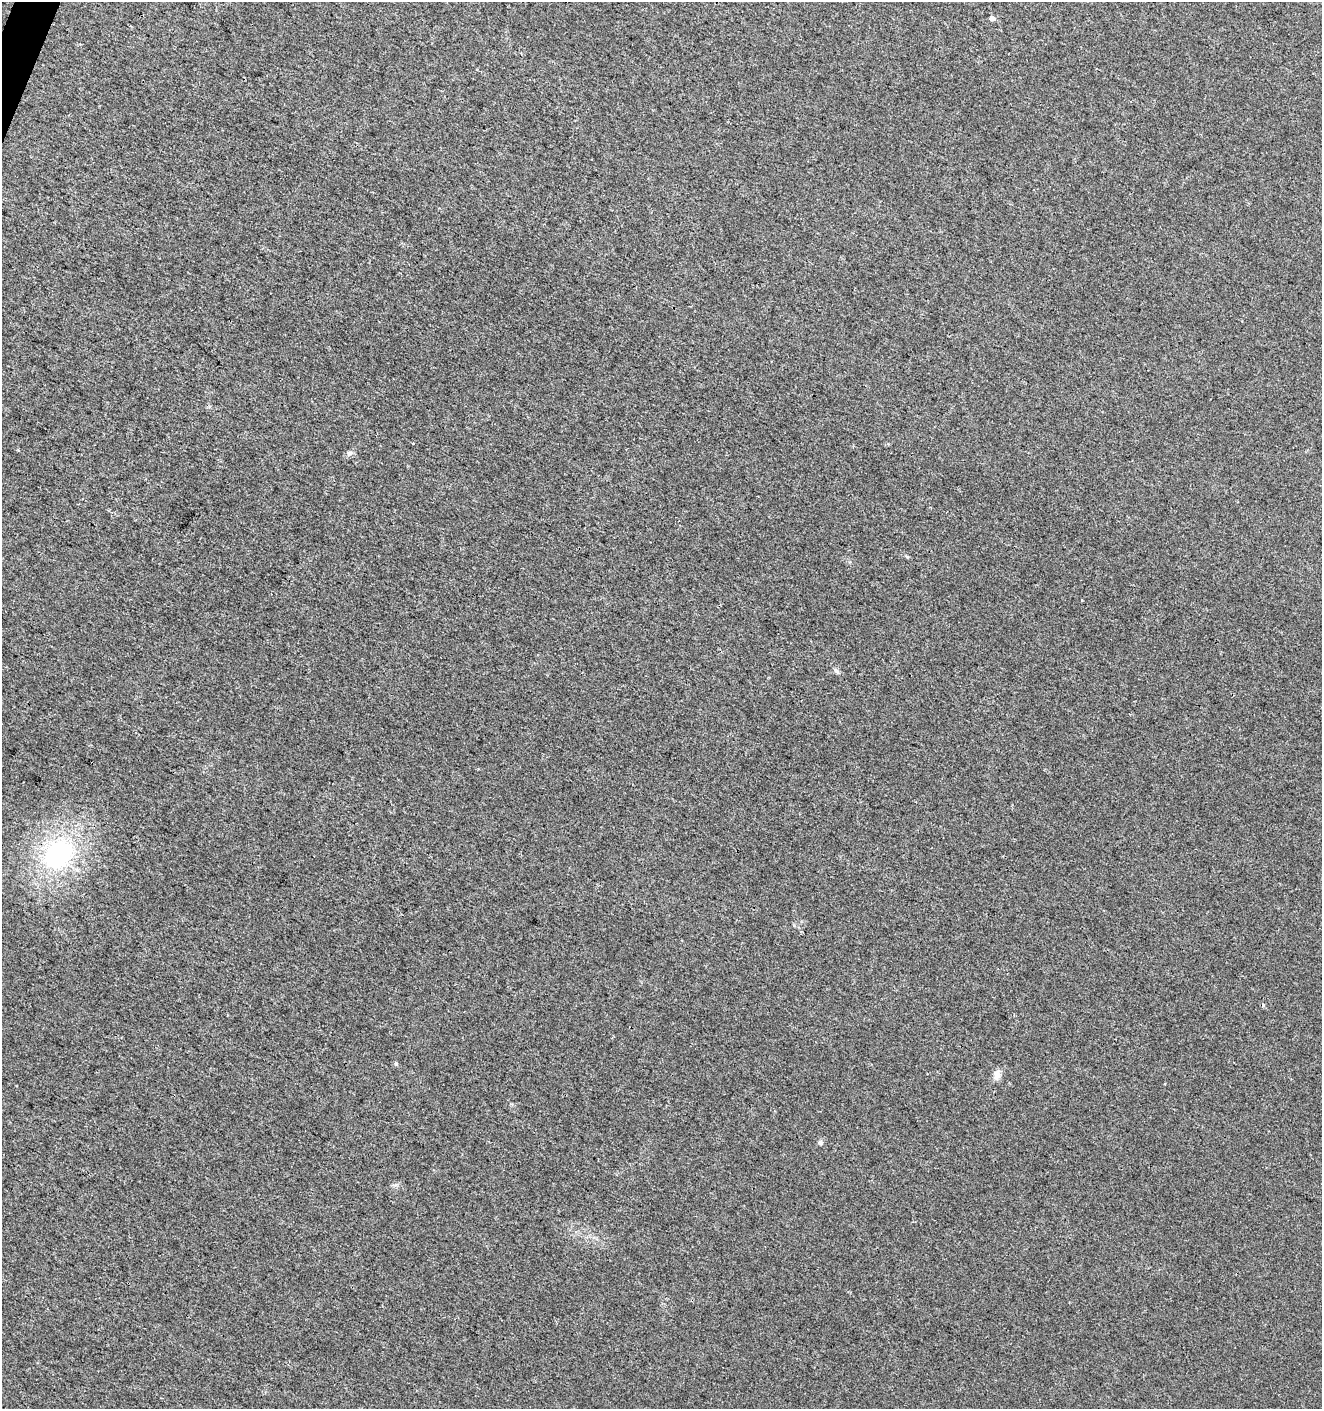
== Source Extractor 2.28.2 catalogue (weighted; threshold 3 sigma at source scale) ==
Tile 11 of 4 x 4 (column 3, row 3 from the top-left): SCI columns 2846-4165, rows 1420-2826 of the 5763 x 5641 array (HDU 1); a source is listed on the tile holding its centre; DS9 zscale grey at full resolution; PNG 1324 x 1411 px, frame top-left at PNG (2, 2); no overlay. Shown black and unused: <1% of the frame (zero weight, under 3 of 4 exposures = <1% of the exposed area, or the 3 px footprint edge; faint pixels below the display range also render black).
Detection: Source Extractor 2.28.2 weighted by HDU 2 'WHT'; one run over the whole footprint, this tile lists its part. Background 0.00829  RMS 0.0041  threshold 0.0184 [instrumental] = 3 sigma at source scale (4.5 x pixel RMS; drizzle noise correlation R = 1.50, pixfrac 1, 0.0396/0.0396 arcsec/px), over >= 5 px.
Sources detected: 9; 1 cosmic-ray / hot-pixel residue — not listed; the other 8 listed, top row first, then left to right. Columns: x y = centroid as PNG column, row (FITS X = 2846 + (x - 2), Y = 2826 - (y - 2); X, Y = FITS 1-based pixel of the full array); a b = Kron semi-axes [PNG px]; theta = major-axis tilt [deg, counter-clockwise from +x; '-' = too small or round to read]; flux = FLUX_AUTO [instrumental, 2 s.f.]
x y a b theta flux
992 18 5 5 - 1.7
413 443 3 3 - 2.9
350 453 9 5 26 1.2
836 671 8 5 -44 0.91
59 854 31 26 43 55
396 1064 6 4 -43 0.59
997 1075 13 9 74 2.5
820 1143 8 6 -47 0.92